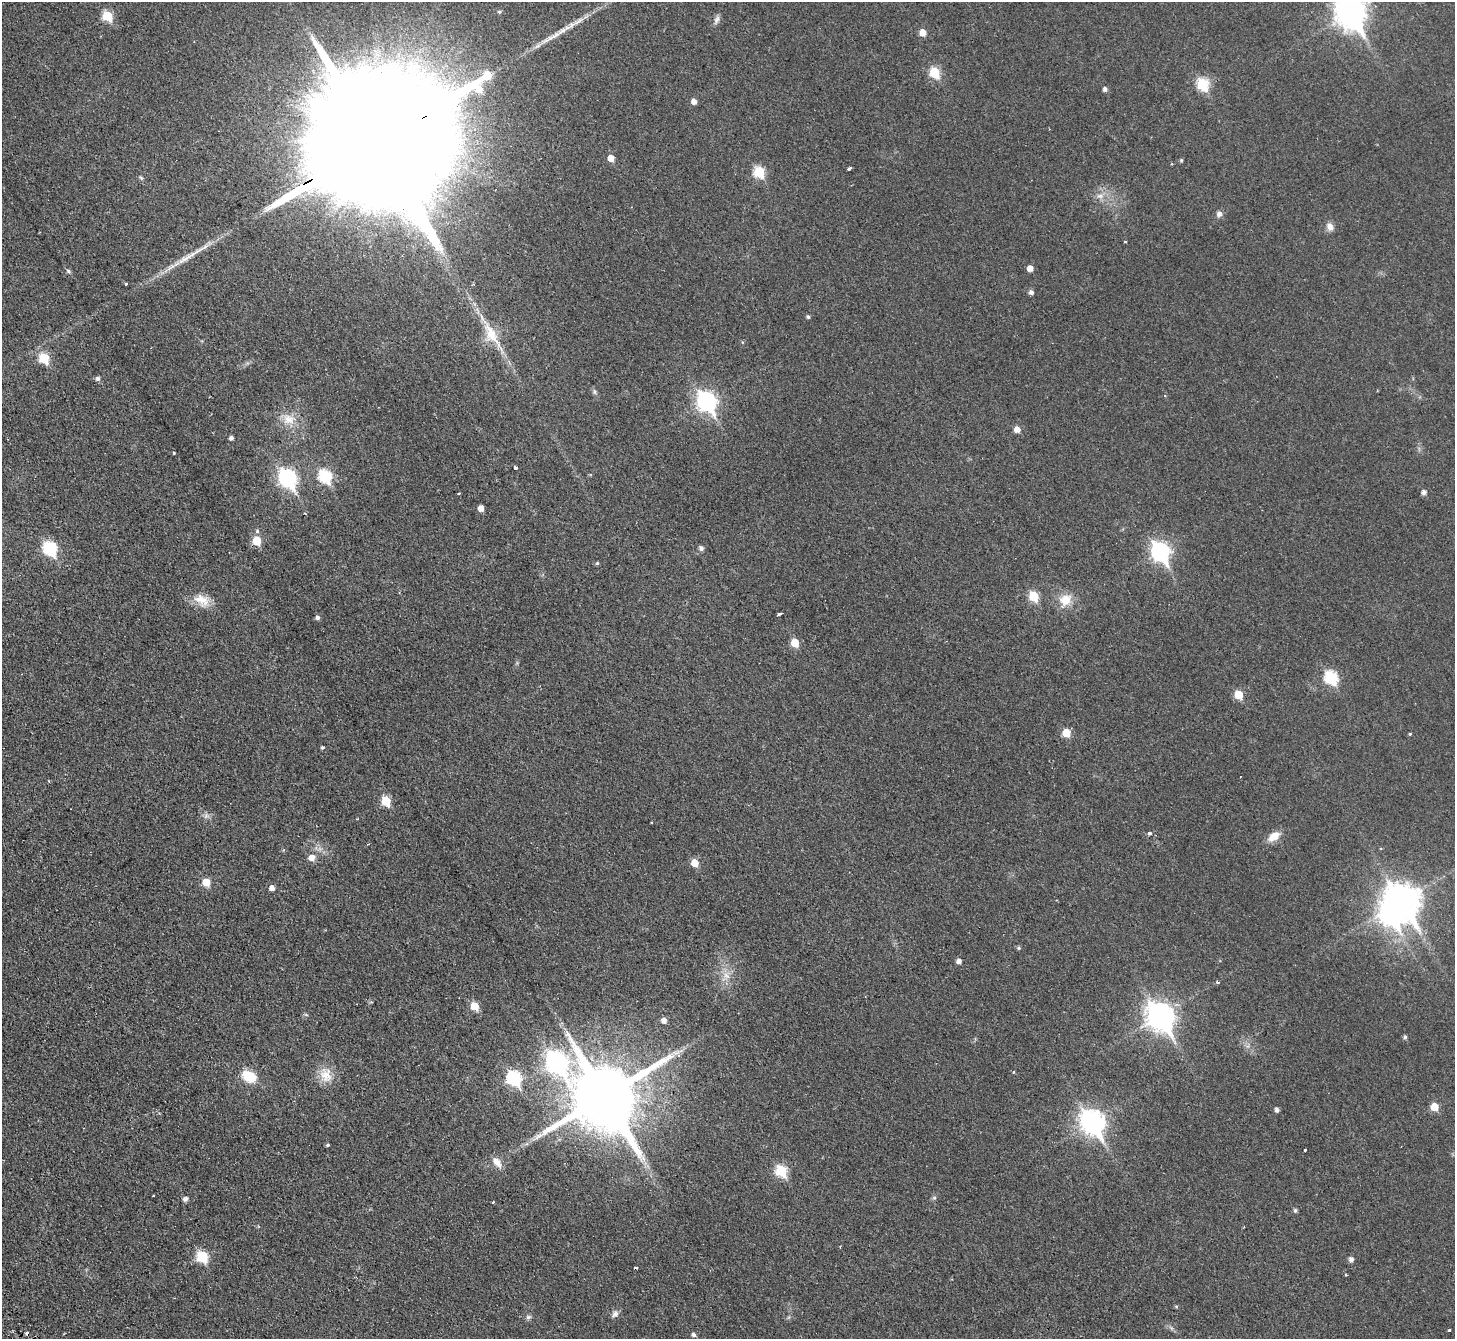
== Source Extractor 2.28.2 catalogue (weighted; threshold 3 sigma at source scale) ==
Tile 7 of 4 x 4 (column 3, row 2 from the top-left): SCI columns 2961-4413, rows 3005-4341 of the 5919 x 5874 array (HDU 1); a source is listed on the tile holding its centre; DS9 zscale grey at full resolution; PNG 1457 x 1341 px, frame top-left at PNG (2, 2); no overlay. Shown black and unused: <1% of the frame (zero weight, under 2 of 3 exposures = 3% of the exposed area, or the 3 px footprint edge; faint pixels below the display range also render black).
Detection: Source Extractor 2.28.2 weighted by HDU 2 'WHT'; one run over the whole footprint, this tile lists its part. Background 0.0344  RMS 0.0052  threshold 0.0234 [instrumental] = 3 sigma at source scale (4.5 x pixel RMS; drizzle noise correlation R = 1.50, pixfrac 1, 0.05/0.05 arcsec/px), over >= 5 px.
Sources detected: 104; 1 inside a brighter object's white glare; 4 cosmic-ray / hot-pixel residue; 1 long thin detection or spike segment (spike, bleed or trail) — not listed; the other 98 listed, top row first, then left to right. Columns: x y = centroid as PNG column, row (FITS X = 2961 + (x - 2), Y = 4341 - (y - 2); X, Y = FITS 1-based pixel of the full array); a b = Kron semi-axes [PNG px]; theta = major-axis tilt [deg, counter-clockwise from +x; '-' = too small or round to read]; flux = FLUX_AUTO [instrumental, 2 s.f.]
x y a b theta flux
499 12 5 4 - 0.87
1350 13 12 10 -58 630
107 16 6 6 - 22
716 20 13 6 71 2
923 33 6 5 - 5.2
934 72 6 6 - 24
1203 84 7 6 - 38
1105 89 5 5 - 1.5
694 101 5 5 - 3
373 145 89 30 29 56000
611 158 6 5 - 4.7
1181 160 5 4 - 0.75
849 169 4 3 - 1.6
759 172 6 6 - 28
1100 196 11 7 0 2.9
1219 214 7 7 - 1.9
1330 227 11 8 -73 3
1125 242 3 3 - 0.51
1030 268 5 5 - 4.1
68 271 7 5 -24 0.9
126 284 3 3 - 0.85
1031 292 5 5 - 1.7
808 317 4 4 - 0.89
492 335 52 14 -58 18
44 358 6 6 - 26
98 379 5 5 - 1.7
594 392 8 4 -82 1
706 401 9 8 - 200
289 419 19 15 -10 8.3
1017 429 6 5 - 4.2
231 438 4 4 - 1.5
174 453 3 2 - 0.61
515 468 4 3 - 3
325 476 7 6 - 46
287 478 9 7 -59 150
1424 492 5 5 - 1.8
459 493 3 2 - 0.61
481 508 5 4 - 4
257 531 6 5 - 1
257 540 6 6 - 13
701 548 6 6 - 1.5
50 549 8 7 - 60
1160 552 9 7 -60 180
597 563 4 4 - 0.79
1033 596 6 6 - 22
202 600 24 13 -25 8.1
1065 600 17 15 40 8.3
779 614 4 3 - 11
317 617 5 4 - 1.5
795 643 6 5 - 12
1331 678 7 6 - 51
1238 694 6 5 - 13
1066 733 6 5 - 11
1410 734 4 3 - 0.52
322 747 4 4 - 0.77
49 781 3 3 - 0.44
386 801 6 5 - 16
1149 833 4 3 - 1.9
1274 836 13 8 34 7.2
312 858 7 6 - 4.4
695 863 6 5 - 9.4
206 882 6 5 - 10
272 888 5 5 - 2.9
1402 901 13 10 -54 880
1019 948 5 5 - 0.76
959 961 5 4 - 2.6
726 975 12 7 -54 3.9
1217 982 3 3 - 1.2
474 1006 6 5 - 12
306 1015 6 4 -20 0.64
1160 1016 12 9 -56 490
664 1020 6 5 - 2.6
1405 1037 5 4 - 1
677 1053 21 7 21 4.3
557 1062 13 10 -63 220
1014 1072 4 3 - 0.71
326 1075 21 16 -73 8.6
249 1076 14 10 -30 14
514 1078 8 7 - 68
605 1096 20 19 - 5400
1434 1107 6 6 - 9.4
1277 1110 5 4 - 1.7
1092 1122 11 8 -57 370
328 1145 4 4 - 0.71
1305 1150 3 3 - 1.4
497 1162 15 8 -52 4.4
781 1171 7 6 - 32
934 1198 6 5 - 0.86
185 1199 5 5 - 2
1295 1210 6 4 -90 1
202 1256 7 6 - 34
1351 1259 5 5 - 1.9
1176 1306 5 4 - 0.55
615 1314 11 8 47 2.2
528 1317 8 6 16 1.2
1171 1328 8 4 -53 1.1
1449 1330 3 3 - 0.91
693 1335 5 5 - 1.5
Overlapping masked pixels (flux is a lower limit): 2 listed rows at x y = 373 145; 605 1096
Isophote crosses this tile's border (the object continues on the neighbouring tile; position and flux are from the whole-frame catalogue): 1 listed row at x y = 1350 13